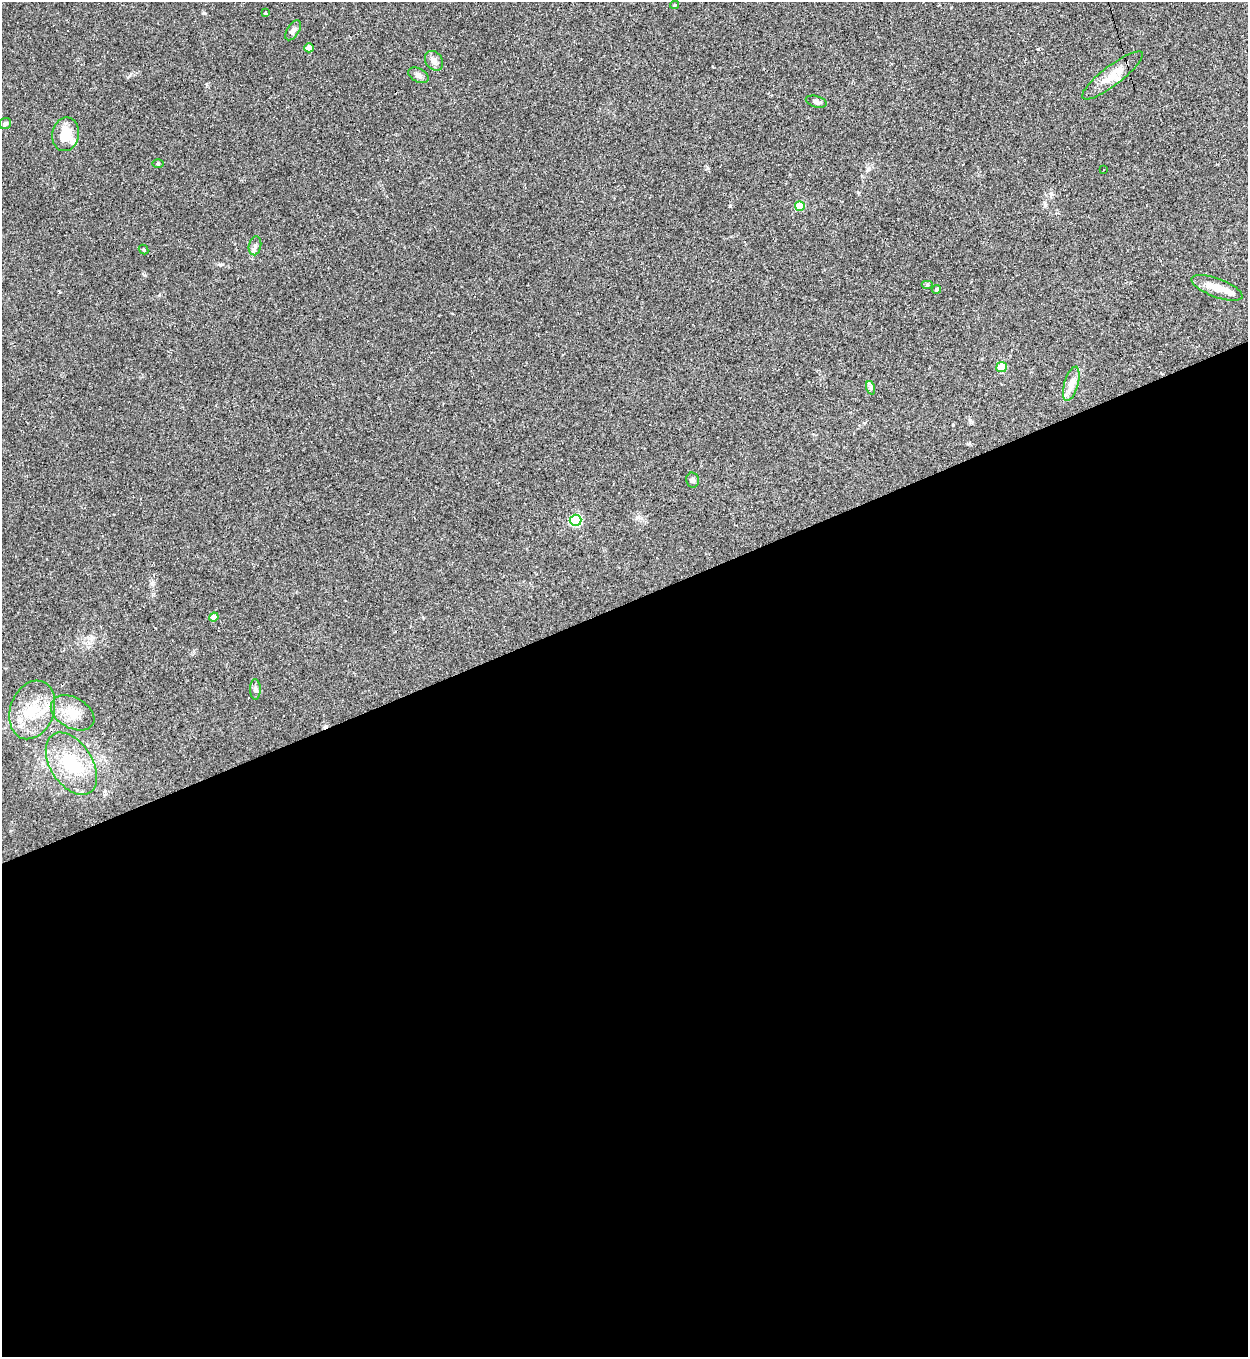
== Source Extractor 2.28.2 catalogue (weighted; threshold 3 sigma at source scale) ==
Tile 15 of 4 x 4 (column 3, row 4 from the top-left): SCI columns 2641-3886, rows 1-1355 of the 5405 x 5420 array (HDU 1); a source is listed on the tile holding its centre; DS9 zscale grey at full resolution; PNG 1250 x 1359 px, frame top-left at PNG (2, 2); each listed source drawn as its Kron ellipse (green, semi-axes under 4 px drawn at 4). Shown black and unused: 56% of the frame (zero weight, under 2 of 3 exposures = <1% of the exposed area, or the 3 px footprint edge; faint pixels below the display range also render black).
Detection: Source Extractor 2.28.2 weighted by HDU 2 'WHT'; one run over the whole footprint, this tile lists its part. Background 0.0432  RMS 0.005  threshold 0.0227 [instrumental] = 3 sigma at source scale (4.5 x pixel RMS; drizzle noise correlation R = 1.50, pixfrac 1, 0.05/0.05 arcsec/px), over >= 5 px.
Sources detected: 44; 13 cosmic-ray / hot-pixel residue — neither listed nor drawn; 3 inside a brighter listed object's ellipse — not listed separately; the other 28 listed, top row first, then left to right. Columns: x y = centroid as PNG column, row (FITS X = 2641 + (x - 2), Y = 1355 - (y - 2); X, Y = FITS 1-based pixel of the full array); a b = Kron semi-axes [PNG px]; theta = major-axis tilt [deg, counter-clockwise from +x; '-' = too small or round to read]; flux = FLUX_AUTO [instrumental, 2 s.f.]
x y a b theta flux
674 5 4 3 - 0.64
266 13 3 3 - 0.99
293 30 11 6 57 2.2
309 48 5 4 - 5.8
434 61 10 8 -53 2.4
418 75 11 7 -28 1.9
1112 75 37 10 37 8.6
816 102 10 5 -15 1.7
5 124 6 5 - 1
66 134 17 13 78 11
158 163 5 3 - 0.5
1104 170 3 2 - 0.46
800 206 5 5 - 16
255 246 9 6 79 1.5
144 250 5 3 - 0.51
927 285 6 4 0 0.6
1217 288 27 9 -20 7.7
936 289 4 4 - 1
1001 367 5 5 - 9
1071 384 18 7 74 3.7
871 388 7 4 -71 1
693 480 7 6 - 1.4
576 520 6 5 - 47
214 617 4 4 - 4.1
255 689 10 5 -89 1.3
32 710 30 22 70 18
73 713 23 15 -29 9.1
71 764 34 21 -58 24
Unlisted compact peaks at least as high as the median listed source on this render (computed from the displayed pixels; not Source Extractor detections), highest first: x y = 730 206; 222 264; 204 13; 1038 49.